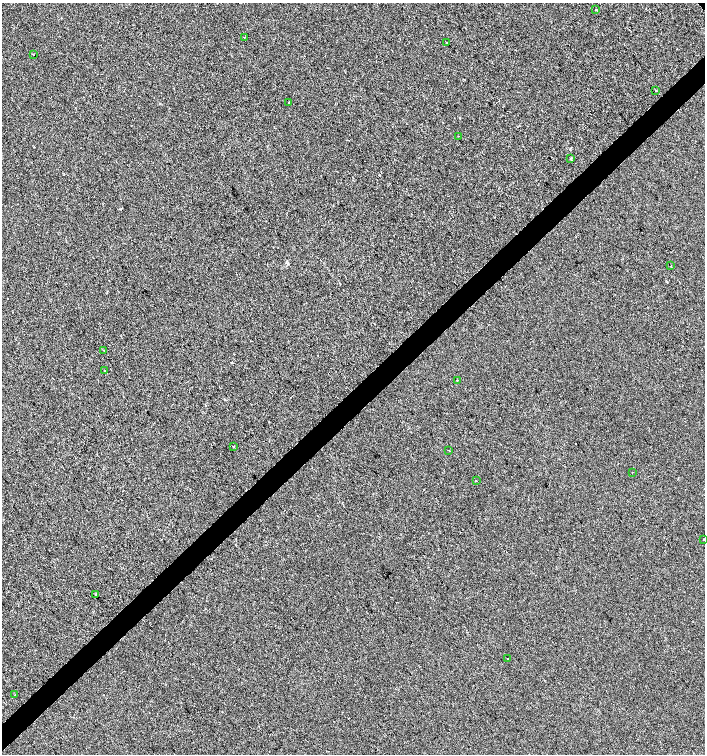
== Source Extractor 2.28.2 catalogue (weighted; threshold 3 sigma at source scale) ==
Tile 7 of 4 x 4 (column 3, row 2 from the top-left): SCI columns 3027-4432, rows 3008-4510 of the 5987 x 6019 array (HDU 1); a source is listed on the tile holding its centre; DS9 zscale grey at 2 x 2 block average (1 PNG px = mean of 2 x 2 image px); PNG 707 x 756 px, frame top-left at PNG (2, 3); each listed source drawn as its Kron ellipse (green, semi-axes under 4 px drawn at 4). Shown black and unused: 4% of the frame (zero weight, under 2 of 3 exposures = <1% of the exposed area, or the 3 px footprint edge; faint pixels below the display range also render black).
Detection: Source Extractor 2.28.2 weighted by HDU 2 'WHT'; one run over the whole footprint, this tile lists its part. Background -8.51e-04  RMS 0.0041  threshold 0.0186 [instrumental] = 3 sigma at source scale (4.5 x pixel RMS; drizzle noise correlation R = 1.50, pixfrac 1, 0.0396/0.0396 arcsec/px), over >= 5 px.
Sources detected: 25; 5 cosmic-ray / hot-pixel residue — neither listed nor drawn; the other 20 listed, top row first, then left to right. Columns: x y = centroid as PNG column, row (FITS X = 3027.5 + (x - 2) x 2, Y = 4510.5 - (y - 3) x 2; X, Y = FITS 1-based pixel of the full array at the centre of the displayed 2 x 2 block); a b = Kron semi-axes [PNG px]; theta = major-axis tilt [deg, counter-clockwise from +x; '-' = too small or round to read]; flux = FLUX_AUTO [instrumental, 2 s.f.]
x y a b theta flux
596 9 2 2 - 0.59
244 37 2 2 - 0.94
447 43 2 2 - 3.2
33 55 2 2 - 0.4
656 90 2 2 - 0.73
288 103 2 2 - 0.38
459 136 2 2 - 0.37
571 158 2 2 - 1.4
671 266 2 2 - 0.48
104 350 2 2 - 0.5
104 370 2 2 - 0.54
457 381 2 2 - 0.64
233 447 2 2 - 4.2
449 450 2 2 - 0.45
632 472 2 2 - 0.91
476 481 2 2 - 0.94
704 540 2 2 - 0.71
95 594 2 2 - 1.8
507 658 2 2 - 0.87
15 695 2 2 - 2.7
Isophote crosses this tile's border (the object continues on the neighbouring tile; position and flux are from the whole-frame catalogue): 1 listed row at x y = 704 540
Diffuse or blended objects may show on this block-average render without a row.